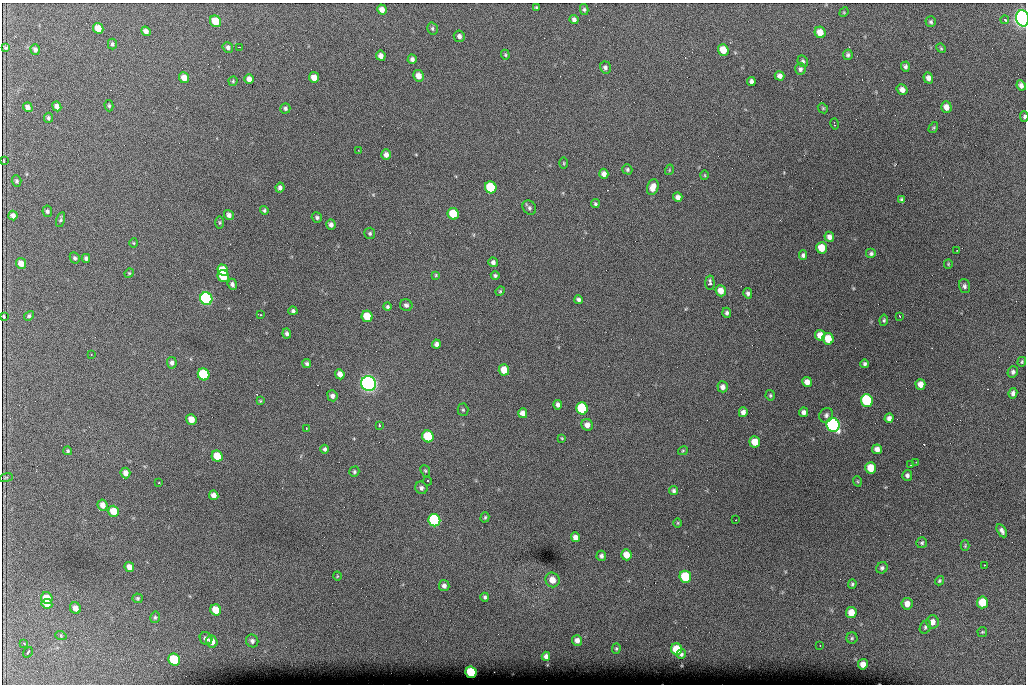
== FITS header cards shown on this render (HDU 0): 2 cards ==
NAXIS1  =                 1024 /fastest changing axis
NAXIS2  =                  682 /next to fastest changing axis

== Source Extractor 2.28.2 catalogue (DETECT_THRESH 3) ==
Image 1024 x 682 px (HDU 0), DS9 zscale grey, 1 PNG px = 1 image px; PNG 1028 x 686 px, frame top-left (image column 1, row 682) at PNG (2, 3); each listed source drawn as its Kron ellipse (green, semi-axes under 4 px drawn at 4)
Background 3700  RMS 40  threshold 121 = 3 sigma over >= 5 px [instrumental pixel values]
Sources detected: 216; all 216 listed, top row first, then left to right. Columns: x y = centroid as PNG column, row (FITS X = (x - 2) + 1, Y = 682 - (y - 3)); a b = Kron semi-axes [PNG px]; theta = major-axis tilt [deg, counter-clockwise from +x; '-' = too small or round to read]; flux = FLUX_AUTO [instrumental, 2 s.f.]
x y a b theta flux
536 7 3 3 - 3.0e+03
382 9 5 4 - 1.4e+04
584 9 5 4 - 4.6e+03
844 12 5 4 - 2.6e+03
1022 18 8 6 -78 1.8e+06
574 19 5 4 - 7.4e+03
1005 20 4 3 - 6.8e+03
215 21 6 5 - 5.9e+04
931 22 5 5 - 5.1e+03
98 28 5 5 - 3.3e+04
432 29 6 5 - 4.6e+03
146 31 5 4 - 1.1e+04
820 32 6 5 - 3.1e+04
459 36 6 5 - 8.9e+03
112 44 5 4 - 5.5e+03
5 47 4 3 - 3.8e+03
228 47 5 5 - 7.5e+03
240 47 3 2 - 1.8e+03
941 48 5 4 - 3.1e+03
35 49 5 4 - 7.5e+03
723 50 6 5 - 4.3e+04
505 55 5 4 - 3.1e+03
848 55 5 5 - 5.3e+03
381 56 5 4 - 1.3e+04
412 59 4 4 - 7.5e+03
803 61 6 5 - 4.6e+03
605 67 6 5 - 6.8e+03
905 67 5 4 - 6.4e+03
800 69 6 5 - 6.6e+03
418 76 5 5 - 2.1e+04
780 76 5 4 - 1.1e+04
314 77 5 5 - 2.3e+04
184 78 5 5 - 2.2e+04
928 78 5 4 - 1.3e+04
249 79 5 4 - 1.5e+04
233 81 4 4 - 3.7e+03
751 81 4 4 - 8.0e+03
1021 85 5 4 - 9.7e+03
902 90 5 5 - 1.2e+04
57 106 5 4 - 1.0e+04
109 106 5 4 - 3.8e+03
28 107 5 4 - 1.2e+04
946 107 6 5 - 1.9e+04
285 108 5 5 - 5.9e+03
823 108 5 4 - 3.5e+03
1024 117 5 4 - 4.5e+03
48 118 5 4 - 5.0e+03
834 124 6 2 -76 3.1e+03
933 128 6 3 58 3.1e+03
358 150 2 2 - 2.0e+03
386 155 5 5 - 1.2e+04
4 161 3 2 - 1.7e+03
564 163 5 3 - 2.6e+03
627 169 5 4 - 4.5e+03
669 170 5 3 - 2.4e+03
604 174 5 4 - 1.3e+04
705 175 5 3 - 2.5e+03
17 181 5 5 - 4.6e+03
280 187 5 4 - 8.3e+03
491 187 6 5 - 1.8e+05
653 187 8 5 73 2.4e+04
678 197 5 4 - 1.1e+04
902 200 4 3 - 4.9e+03
595 204 4 4 - 4.3e+03
529 208 8 6 -51 6.8e+03
264 210 4 4 - 4.7e+03
47 211 6 5 - 5.7e+03
453 214 6 5 - 8.3e+04
229 215 5 4 - 1.0e+04
13 216 5 4 - 1.1e+04
317 217 5 5 - 5.5e+03
61 220 8 4 75 5.0e+03
220 223 6 3 -90 3.4e+03
331 225 5 4 - 8.8e+03
370 233 5 5 - 4.3e+03
829 237 5 4 - 1.1e+04
134 243 5 3 - 2.6e+03
822 248 6 5 - 4.8e+04
957 250 2 2 - 2.3e+03
871 254 5 5 - 5.9e+03
803 255 4 4 - 5.7e+03
75 258 6 4 -63 4.8e+03
86 258 4 4 - 6.1e+03
493 262 5 4 - 8.4e+03
21 263 5 5 - 2.3e+04
948 264 5 4 - 2.9e+03
223 270 6 5 - 5.1e+04
129 273 5 4 - 2.7e+03
436 275 4 4 - 2.7e+03
495 275 4 4 - 4.6e+03
223 276 6 5 - 1.2e+05
710 283 7 4 -87 8.1e+03
232 284 6 4 -68 8.7e+03
965 286 7 5 -71 7.5e+03
500 291 5 4 - 3.1e+03
721 291 6 5 - 2.6e+04
748 293 5 4 - 7.0e+03
206 299 6 6 - 6.9e+05
578 300 4 4 - 6.7e+03
406 305 6 6 - 6.8e+03
387 307 4 4 - 4.1e+03
293 311 4 4 - 5.3e+03
727 313 5 4 - 6.2e+03
260 315 4 2 - 4.6e+03
4 316 3 3 - 3.2e+03
29 316 5 4 - 4.7e+03
367 316 6 5 - 7.7e+04
900 316 3 2 - 1.9e+03
884 320 5 4 - 4.0e+03
287 333 5 4 - 6.7e+03
820 335 5 5 - 2.5e+04
828 339 6 5 - 5.2e+04
436 344 4 4 - 9.7e+03
91 355 3 2 - 1.6e+03
1022 362 5 3 - 3.1e+03
172 363 6 5 - 8.4e+03
307 363 4 4 - 4.7e+03
865 364 4 3 - 5.4e+03
504 370 5 5 - 4.0e+04
1013 372 6 5 - 7.0e+03
204 374 6 5 - 2.1e+05
340 374 5 4 - 1.7e+04
807 382 5 5 - 1.5e+04
369 384 8 7 - 1.5e+06
920 384 5 5 - 2.0e+04
723 387 5 5 - 1.1e+04
1013 393 5 4 - 8.5e+03
770 395 5 4 - 3.8e+03
332 396 6 5 - 9.2e+03
260 401 4 3 - 2.8e+03
867 401 6 6 - 2.5e+05
558 405 5 4 - 8.8e+03
582 408 6 5 - 2.1e+05
463 410 6 5 - 4.3e+03
743 412 5 4 - 1.0e+04
804 412 4 4 - 9.7e+03
523 413 5 4 - 1.5e+04
826 415 7 6 - 8.1e+03
889 418 5 4 - 9.8e+03
191 419 5 5 - 2.7e+04
379 425 4 2 - 6.8e+03
587 425 6 5 - 1.4e+04
833 425 7 6 - 9.2e+05
306 428 2 2 - 1.6e+03
428 436 6 5 - 1.4e+05
562 438 4 3 - 2.4e+03
755 442 5 5 - 4.0e+04
325 449 4 4 - 5.3e+03
877 449 5 5 - 1.4e+04
68 451 4 4 - 4.0e+03
683 451 5 4 - 3.0e+03
217 456 6 5 - 6.1e+04
916 462 3 2 - 2.1e+03
911 465 3 3 - 5.6e+03
871 468 6 5 - 5.1e+04
425 471 6 4 -67 3.5e+03
354 472 5 4 - 4.5e+03
125 473 5 5 - 1.5e+04
907 475 5 5 - 7.1e+03
6 478 7 3 9 3.0e+03
428 481 4 3 - 6.4e+03
857 481 5 3 - 2.4e+03
159 483 3 3 - 5.9e+03
421 488 6 6 - 8.0e+03
674 491 4 4 - 6.1e+03
214 495 5 4 - 1.4e+04
103 505 6 5 - 1.5e+04
113 511 6 5 - 4.2e+04
485 517 5 4 - 3.6e+03
434 520 6 6 - 4.3e+05
736 520 2 2 - 1.9e+03
678 523 4 3 - 2.6e+03
1002 531 7 4 -61 8.4e+03
575 537 5 4 - 1.4e+04
922 543 5 5 - 4.3e+03
965 546 5 4 - 3.0e+03
626 555 5 5 - 3.1e+04
601 556 5 5 - 6.8e+03
984 565 3 2 - 2.9e+03
129 567 5 4 - 1.6e+04
882 568 6 5 - 6.1e+03
337 576 4 3 - 2.0e+03
685 577 6 5 - 1.4e+05
552 580 7 7 - 2.7e+04
939 581 5 4 - 4.0e+03
852 584 5 4 - 4.4e+03
444 586 5 5 - 8.9e+03
485 597 4 3 - 5.1e+03
47 598 6 5 - 4.9e+04
138 598 5 5 - 4.2e+03
982 602 6 5 - 7.6e+04
47 604 5 5 - 2.6e+04
907 604 6 5 - 2.1e+04
75 608 6 5 - 1.7e+04
216 610 6 5 - 5.0e+04
851 613 5 5 - 3.4e+04
155 617 6 4 76 4.3e+03
933 622 7 6 - 1.9e+04
925 627 7 5 61 5.4e+03
982 632 5 5 - 3.1e+03
61 636 6 3 -20 2.6e+03
206 638 7 6 - 1.1e+04
852 638 5 5 - 4.6e+03
577 640 5 5 - 1.4e+04
252 641 6 6 - 8.6e+03
212 642 6 5 - 2.7e+04
24 643 4 3 - 2.9e+03
820 646 2 2 - 1.4e+03
616 649 5 4 - 3.2e+03
677 649 6 5 - 7.0e+04
28 652 5 3 - 8.8e+03
681 654 5 4 - 5.7e+03
546 656 4 4 - 8.8e+03
174 660 6 5 - 1.6e+05
863 664 5 5 - 2.0e+04
471 672 6 5 - 1.5e+05
At the frame edge (FLAGS 8, measured only in part): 3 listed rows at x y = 1022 18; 1024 117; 4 316

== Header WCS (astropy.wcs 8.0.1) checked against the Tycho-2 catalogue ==
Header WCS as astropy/WCSLIB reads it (CRVAL/CRPIX/CD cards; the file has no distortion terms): RA---TAN/DEC--TAN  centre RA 07:06:07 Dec +31:10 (106.53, +31.16 deg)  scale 1.44 arcsec/px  FOV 24.5' x 16.3'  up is -93 deg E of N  parity flipped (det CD > 0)
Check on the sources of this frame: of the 60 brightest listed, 8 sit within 2.2 arcsec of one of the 15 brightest Tycho-2 stars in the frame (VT <= 12.35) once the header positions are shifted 0.21 arcsec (0.11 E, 0.18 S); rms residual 0.86 arcsec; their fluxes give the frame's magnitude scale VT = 25.10 - 2.5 log10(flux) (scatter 0.26 mag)
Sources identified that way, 8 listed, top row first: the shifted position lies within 2.2 arcsec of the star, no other Tycho-2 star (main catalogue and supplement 1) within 4.4 arcsec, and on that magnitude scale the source's flux lands within +1.5 / -3 mag of the star's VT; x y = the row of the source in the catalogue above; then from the Tycho-2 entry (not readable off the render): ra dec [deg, ICRS J2000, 3 dp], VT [Tycho-2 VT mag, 2 dp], TYC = Tycho-2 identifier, HIP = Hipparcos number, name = IAU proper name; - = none
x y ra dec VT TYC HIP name
491 187 106.458 +31.151 12.35 2438-728-1 - -
204 374 106.551 +31.041 11.84 2438-663-1 - -
369 384 106.552 +31.106 9.20 2438-180-1 - -
867 401 106.550 +31.305 11.61 2438-184-1 - -
582 408 106.559 +31.192 11.79 2438-1039-1 - -
833 425 106.562 +31.292 10.01 2438-106-1 - -
434 520 106.614 +31.135 11.36 2438-550-1 - -
471 672 106.684 +31.152 11.76 2438-931-1 - -